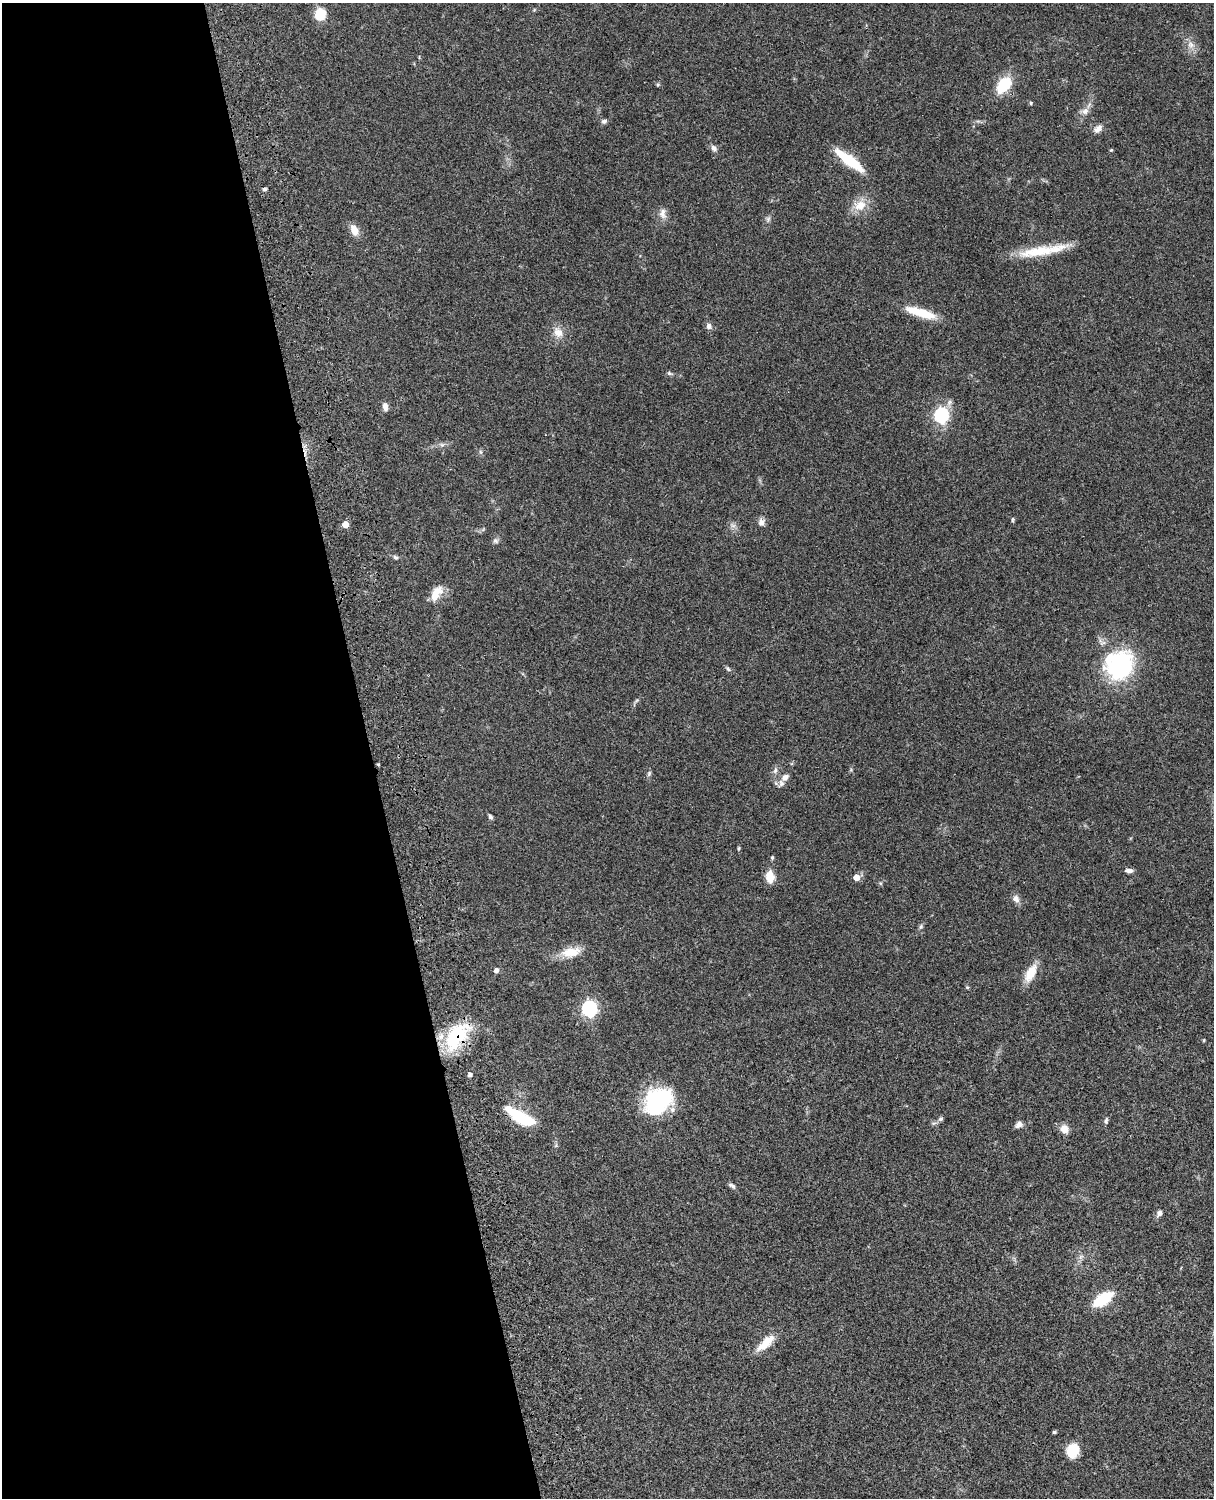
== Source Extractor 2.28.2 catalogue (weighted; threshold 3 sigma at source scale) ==
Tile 5 of 4 x 3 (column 1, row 2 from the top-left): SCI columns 122-1333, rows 1774-3269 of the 5089 x 4929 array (HDU 1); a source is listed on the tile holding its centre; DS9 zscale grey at full resolution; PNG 1216 x 1500 px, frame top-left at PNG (2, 3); no overlay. Shown black and unused: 31% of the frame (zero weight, under 3 of 4 exposures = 6% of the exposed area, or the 3 px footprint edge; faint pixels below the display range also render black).
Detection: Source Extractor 2.28.2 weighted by HDU 2 'WHT'; one run over the whole footprint, this tile lists its part. Background 0.0839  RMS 0.006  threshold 0.0272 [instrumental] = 3 sigma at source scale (4.5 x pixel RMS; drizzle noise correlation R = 1.50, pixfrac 1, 0.05/0.05 arcsec/px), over >= 5 px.
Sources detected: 64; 1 inside a brighter object's white glare — not listed; the other 63 listed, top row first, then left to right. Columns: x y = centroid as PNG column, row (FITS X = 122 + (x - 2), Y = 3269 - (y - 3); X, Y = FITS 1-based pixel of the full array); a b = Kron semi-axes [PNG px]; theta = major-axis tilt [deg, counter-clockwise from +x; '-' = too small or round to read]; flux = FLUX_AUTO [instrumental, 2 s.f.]
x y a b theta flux
320 14 10 9 - 15
1191 45 8 8 - 3
1004 85 21 14 49 16
1031 103 5 3 - 0.58
1085 111 10 8 48 3.2
604 121 7 5 18 1.5
1098 129 13 7 29 3.1
714 148 9 6 -55 2
1111 150 5 3 - 0.57
849 160 39 9 -37 20
264 189 4 4 - 1.3
860 205 17 13 15 9
663 213 15 9 -86 3.6
768 219 7 5 47 1.2
354 230 13 8 -66 5.6
1042 251 65 10 10 20
920 313 37 9 -17 16
709 326 7 7 - 2.3
558 332 14 11 -41 5.6
669 373 7 4 -31 1
385 406 9 5 -82 3.5
941 415 7 6 - 90
442 445 7 4 -18 1.1
1012 520 7 3 89 0.75
761 522 10 8 -85 2.8
345 524 5 4 - 7.8
496 541 8 6 -32 1.5
395 557 7 5 -30 1.2
436 593 21 10 58 8.1
1119 665 22 21 - 89
728 669 8 4 -54 1
378 764 5 3 - 0.54
775 770 8 5 70 1.6
649 773 8 5 66 1.1
785 777 10 8 41 3.9
490 817 5 5 - 1.2
739 848 5 3 - 0.64
772 858 5 3 - 0.96
1129 871 9 5 -5 2.3
770 877 12 8 -82 8.2
856 877 5 5 - 6.3
1016 899 11 8 -62 2.8
921 927 7 5 55 1.1
571 952 27 12 10 11
496 970 5 4 - 2.6
1031 973 25 11 63 9.4
967 987 6 3 -18 0.61
589 1009 7 6 - 140
456 1036 37 19 53 36
1204 1040 4 3 - 0.59
470 1075 4 4 - 1.9
657 1101 28 22 36 60
941 1119 6 6 - 1.2
524 1120 29 14 -22 19
1106 1121 9 5 84 1.2
1019 1125 9 7 23 2.4
1064 1129 10 9 - 4.6
732 1186 10 5 -33 1.5
1159 1213 6 5 - 2.2
1103 1299 16 8 34 32
766 1343 28 10 43 9.5
1054 1432 4 3 - 0.97
1073 1451 16 13 62 11
Overlapping masked pixels (flux is a lower limit): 1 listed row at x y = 456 1036